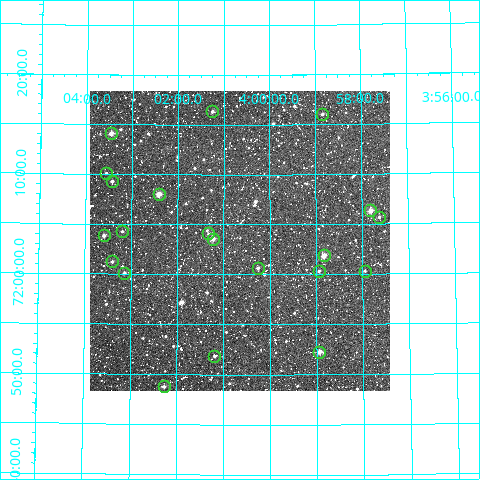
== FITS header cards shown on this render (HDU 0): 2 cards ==
NAXIS1  =                  300
NAXIS2  =                  300

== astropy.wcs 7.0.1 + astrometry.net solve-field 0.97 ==
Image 300 x 300 px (HDU 0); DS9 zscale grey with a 90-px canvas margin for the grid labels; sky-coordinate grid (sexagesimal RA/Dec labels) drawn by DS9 from the SOLVED WCS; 21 Tycho-2 reference stars matched to detected sources circled (green)
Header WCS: RA---TAN/DEC--TAN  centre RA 04:00:39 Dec +72:03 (60.16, +72.06 deg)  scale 6 arcsec/px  FOV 30.0' x 30.0'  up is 0 deg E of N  parity normal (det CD < 0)
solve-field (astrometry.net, Tycho-2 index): VERIFIED the header's WCS against the Tycho-2 star catalogue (verified at 2 index scales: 8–21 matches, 0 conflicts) and refined it, rather than solving blind
Solved WCS: RA---TAN-SIP/DEC--TAN-SIP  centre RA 04:00:39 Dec +72:03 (60.16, +72.06 deg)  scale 6 arcsec/px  FOV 30.0' x 30.0'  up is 0 deg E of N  parity normal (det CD < 0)
The solver's refit moves the header's centre by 1.9 arcsec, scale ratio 1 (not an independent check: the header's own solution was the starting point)
Tycho-2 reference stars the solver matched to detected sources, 21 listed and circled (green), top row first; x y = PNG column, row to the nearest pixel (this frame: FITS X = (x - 90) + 1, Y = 300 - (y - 91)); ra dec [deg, ICRS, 3 dp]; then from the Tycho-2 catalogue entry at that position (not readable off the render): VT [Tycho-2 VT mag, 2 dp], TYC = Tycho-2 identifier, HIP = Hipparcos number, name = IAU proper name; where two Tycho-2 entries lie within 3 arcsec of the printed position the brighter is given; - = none
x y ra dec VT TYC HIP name
212 111 60.311 +72.273 11.79 4336-1988-1 - -
322 114 59.710 +72.267 11.27 4335-1877-1 - -
111 133 60.865 +72.235 10.44 4336-2077-1 - -
106 173 60.889 +72.168 11.88 4336-1461-1 - -
112 181 60.857 +72.155 11.78 4336-1220-1 - -
159 194 60.601 +72.134 10.58 4336-302-1 - -
370 210 59.452 +72.105 10.09 4335-680-1 - -
379 217 59.406 +72.095 11.35 4335-362-1 - -
122 231 60.798 +72.071 11.84 4336-58-1 - -
208 233 60.333 +72.068 12.07 4336-798-1 - -
104 235 60.898 +72.064 11.29 4336-1624-1 - -
213 239 60.309 +72.060 10.94 4336-1474-1 - -
324 255 59.708 +72.031 10.20 4335-1135-1 - -
112 261 60.851 +72.021 11.60 4336-26-1 - -
258 268 60.065 +72.011 11.51 4336-62-1 - -
319 271 59.736 +72.006 11.97 4335-172-1 - -
365 271 59.487 +72.005 12.08 4335-578-1 - -
124 273 60.785 +72.002 11.68 4336-1048-1 - -
319 352 59.735 +71.871 9.93 4335-604-1 - -
214 356 60.297 +71.864 11.27 4336-771-1 - -
164 386 60.566 +71.813 10.90 4336-1373-1 - -